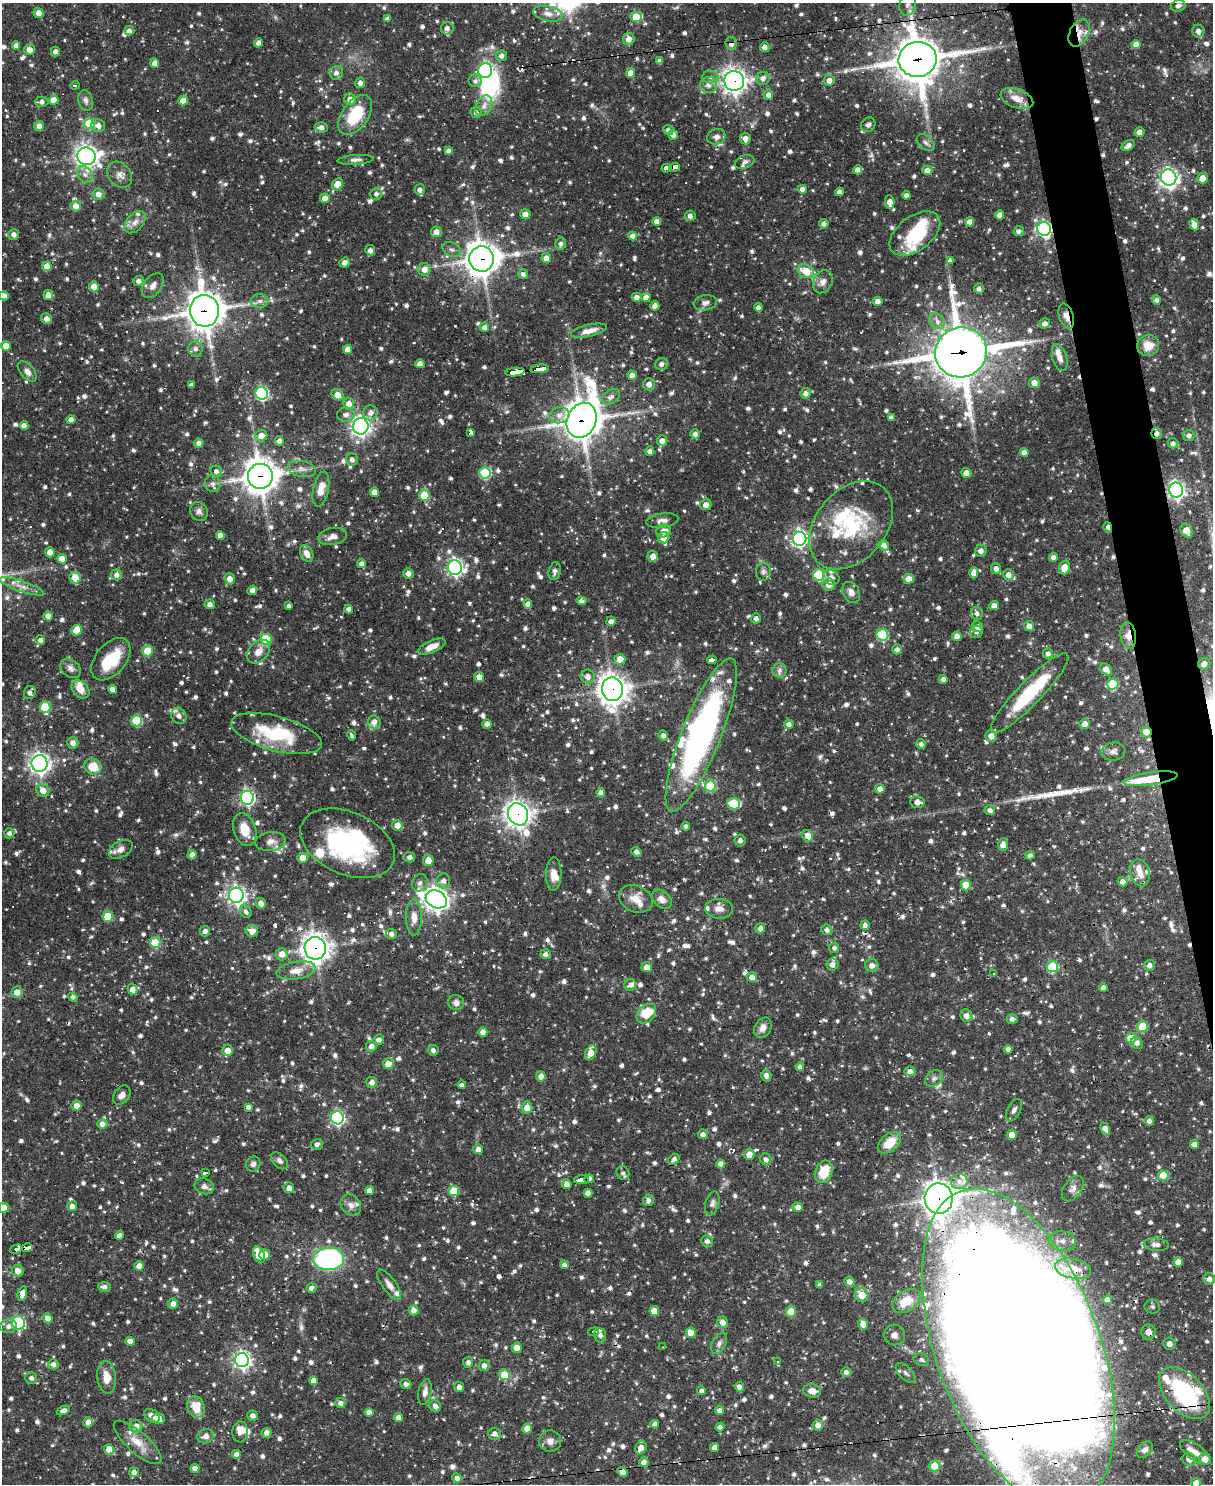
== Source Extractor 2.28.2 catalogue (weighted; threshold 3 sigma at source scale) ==
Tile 6 of 4 x 3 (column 2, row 2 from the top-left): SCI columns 1213-2423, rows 1729-3210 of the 4846 x 4826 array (HDU 1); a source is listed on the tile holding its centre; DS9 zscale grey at full resolution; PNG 1215 x 1486 px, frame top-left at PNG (2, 3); each listed source drawn as its Kron ellipse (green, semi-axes under 4 px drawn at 4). Shown black and unused: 3% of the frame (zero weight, under 2 of 3 exposures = <1% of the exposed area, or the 3 px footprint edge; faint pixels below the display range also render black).
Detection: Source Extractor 2.28.2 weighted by HDU 2 'WHT'; one run over the whole footprint, this tile lists its part. Background 0.0695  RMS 0.0028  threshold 0.0127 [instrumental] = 3 sigma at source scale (4.5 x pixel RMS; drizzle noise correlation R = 1.50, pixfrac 1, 0.05/0.05 arcsec/px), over >= 5 px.
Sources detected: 1528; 3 too faint to see at this stretch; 5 inside a brighter object's white glare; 24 cosmic-ray / hot-pixel residue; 2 long thin detections or spike segments (spike, bleed or trail) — neither listed nor drawn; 61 inside a brighter listed object's ellipse — not listed separately; of the other 1433, all 500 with FLUX_AUTO >= 0.98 (the completeness limit of this list) listed and drawn (933 fainter detections not listed), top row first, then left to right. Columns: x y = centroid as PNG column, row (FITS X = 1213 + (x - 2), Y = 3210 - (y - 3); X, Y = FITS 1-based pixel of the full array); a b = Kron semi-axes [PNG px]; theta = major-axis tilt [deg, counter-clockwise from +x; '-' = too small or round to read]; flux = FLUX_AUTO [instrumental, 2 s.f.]
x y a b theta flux
908 4 11 8 77 1.7
1178 6 7 6 - 1.2
39 13 5 5 - 2
548 14 15 7 -11 2.1
636 17 6 5 - 8.1
387 19 4 4 - 1
447 28 6 6 - 1.3
129 31 5 4 - 1.2
1198 31 6 6 - 1.7
1079 33 14 9 63 2.9
629 39 6 6 - 1.9
259 43 4 4 - 1.4
731 43 6 5 - 1.6
1136 45 5 4 - 2.7
16 46 4 4 - 1.3
765 47 5 4 - 1.7
29 50 5 5 - 2.7
55 52 5 4 - 1.2
502 56 5 5 - 1.1
918 59 19 17 4 910
659 61 4 4 - 1.4
155 63 5 4 - 1.7
485 71 7 7 - 58
336 73 7 6 - 1.4
630 73 5 4 - 2.9
711 77 8 6 0 1
763 78 7 6 - 1.6
829 80 5 5 - 1.9
475 81 6 6 - 1.1
734 81 10 10 - 200
360 83 5 5 - 1.5
75 85 4 3 - 7.6
709 85 8 8 - 1.8
768 95 5 5 - 1.4
350 99 6 5 - 2.5
1017 99 17 9 -20 3.7
54 100 5 4 - 3.5
86 100 10 7 -77 1.1
183 101 5 5 - 2.7
42 102 7 5 2 1.4
484 106 11 7 62 1.7
476 112 5 5 - 1.2
355 115 22 13 55 13
89 124 5 5 - 13
868 125 8 7 - 1
39 126 5 4 - 1.7
98 126 7 6 - 1.8
321 128 6 5 - 1.5
668 130 5 5 - 1
1139 132 5 4 - 1.5
673 135 5 5 - 1.5
716 137 9 7 15 1.5
745 139 6 5 - 1.8
926 143 10 6 -38 1.1
1128 145 7 4 35 1.5
448 151 4 4 - 1
86 156 9 8 - 200
356 160 18 4 4 1.2
745 162 10 6 21 1
675 167 5 3 - 26
667 168 5 3 - 19
858 170 4 4 - 2
927 170 5 4 - 2.2
85 175 9 7 -56 1.2
120 175 14 11 -52 2.1
1169 178 8 7 - 110
1202 178 5 5 - 3.4
337 184 6 5 - 6.4
802 189 4 4 - 1.4
420 190 5 5 - 1.3
840 192 4 4 - 1.5
98 194 6 5 - 1.9
376 194 6 6 - 1.1
906 195 4 4 - 1.2
325 198 5 5 - 2.4
890 202 7 4 -87 2.3
76 206 5 5 - 2.3
525 214 5 5 - 2
1000 215 4 4 - 2.5
690 216 5 5 - 1.2
657 221 4 4 - 1.5
135 222 13 8 48 1.9
970 222 4 4 - 2.5
824 224 5 4 - 1.1
1194 225 6 4 -67 2.3
1044 229 7 7 - 73
1019 231 5 5 - 1
436 232 5 5 - 1.9
915 233 29 17 37 16
14 234 5 5 - 1.3
633 236 4 4 - 1.7
561 243 6 5 - 1
370 250 5 5 - 1.3
452 250 9 7 -29 1
546 258 5 4 - 2.2
482 259 12 12 - 430
950 261 3 3 - 6
345 263 5 5 - 1.5
47 266 5 4 - 3.4
425 270 6 6 - 2.1
806 271 8 6 -26 5.5
523 274 5 4 - 1.1
139 281 5 5 - 1.3
823 282 12 9 63 1.8
153 286 14 9 53 2
94 287 5 5 - 4.1
979 288 5 5 - 1.2
48 295 5 5 - 2.1
4 296 4 4 - 1.3
637 297 5 4 - 1.5
646 297 4 4 - 2.4
1156 300 5 4 - 0.99
260 301 9 6 1 1.2
878 301 5 4 - 1.7
705 303 12 7 10 1.4
655 306 4 4 - 1.8
758 307 4 4 - 1.4
204 311 16 14 -85 540
1066 316 13 7 -72 2.4
46 319 5 5 - 1.7
937 321 9 6 -48 1.7
1045 323 5 5 - 1.5
484 327 5 4 - 1.4
589 331 18 6 12 2.8
1148 345 11 10 - 4.5
6 346 5 4 - 3.5
195 349 7 7 - 1.2
347 349 5 4 - 2.4
961 352 26 25 - 1000
1060 358 13 7 -74 2.1
420 364 4 4 - 2
661 364 6 6 - 1.3
540 369 9 4 6 46
27 372 12 6 -49 1.7
515 372 10 3 6 54
632 375 5 4 - 2
1034 383 5 5 - 2.1
649 384 6 6 - 1.6
191 385 4 4 - 1.1
262 393 6 6 - 45
806 393 5 5 - 1.5
338 395 6 5 - 2.7
611 397 10 6 35 1.4
349 404 6 5 - 2.4
370 413 8 7 - 1.5
346 415 9 7 4 1.5
559 415 10 8 14 1.9
891 418 4 4 - 1.1
71 420 4 4 - 1.8
582 420 18 14 66 610
24 426 4 4 - 2.1
361 426 8 7 - 130
470 432 3 3 - 18
1157 433 5 5 - 1.2
695 434 4 4 - 1.2
1189 435 6 5 - 1.2
261 436 6 6 - 2.3
279 441 5 4 - 1.4
662 441 5 5 - 1.6
199 443 5 4 - 1.3
1173 443 5 5 - 1.2
650 451 5 4 - 1.1
1024 452 4 4 - 1.7
352 460 6 6 - 1.3
302 469 14 8 -11 1.8
216 471 6 5 - 1.2
485 473 5 5 - 24
966 473 5 4 - 2.4
260 476 12 12 - 470
213 484 8 8 - 1.3
321 489 18 7 78 3.3
1176 490 7 7 - 100
374 492 4 4 - 2.2
424 495 5 5 - 10
706 505 5 5 - 1.8
199 511 10 8 -57 1.3
662 521 16 7 7 1.6
851 525 50 35 50 26
1108 527 5 3 - 1.4
664 531 7 6 - 2.3
1187 531 7 5 -58 3.7
220 535 4 4 - 1.6
333 536 14 8 11 2.1
664 538 5 5 - 3.1
800 539 7 6 - 97
884 545 5 5 - 1.9
981 551 6 5 - 1.9
50 552 5 5 - 2.1
307 553 9 6 -63 2
653 556 5 5 - 2.1
1053 557 4 4 - 1.5
62 559 5 4 - 3
361 563 5 4 - 1.1
1065 567 7 5 72 3.6
455 568 7 7 - 92
996 569 5 5 - 1.4
555 571 9 6 77 0.98
763 572 9 7 82 1.1
408 573 5 5 - 1.5
974 573 5 4 - 2.5
117 575 5 5 - 1.4
819 575 5 5 - 20
1008 575 5 5 - 1.7
831 577 8 7 - 1.7
75 578 6 5 - 5.3
230 579 5 5 - 2.2
909 579 5 5 - 3.6
829 585 6 6 - 2.3
22 586 23 5 -19 2.2
252 590 5 4 - 1.5
851 592 11 8 -60 2
581 601 5 4 - 1.2
210 604 5 4 - 1.5
528 604 5 4 - 1.9
994 605 5 4 - 1.7
289 606 4 4 - 1
349 609 4 4 - 1.4
977 613 6 6 - 1.2
48 616 4 4 - 1.9
756 618 5 4 - 1.2
611 621 5 4 - 1.3
1029 626 5 5 - 1.7
978 627 5 5 - 1.6
77 630 5 5 - 4.9
976 632 6 6 - 1
882 635 6 5 - 22
957 636 5 4 - 2.4
1128 636 13 7 -82 2.8
266 639 6 5 - 11
40 640 5 5 - 1.3
432 647 14 6 24 3
897 649 5 5 - 1.1
148 651 5 5 - 9.8
258 652 13 9 47 2.8
1048 653 5 5 - 1.1
111 659 24 15 50 11
620 659 5 5 - 3.4
712 660 5 3 - 17
1204 664 6 5 - 1.7
71 668 11 8 -41 1.4
1106 669 7 5 -45 2.5
779 670 7 7 - 1.2
588 676 7 7 - 1.9
479 677 5 5 - 2.2
943 679 4 4 - 1.2
1113 684 5 5 - 13
81 689 10 7 -46 3.6
112 689 4 4 - 1.7
612 689 12 10 -82 330
30 692 7 5 69 1.3
1030 693 54 12 46 20
45 707 5 5 - 15
179 716 8 7 - 1.4
137 721 5 5 - 17
374 722 7 6 - 2.2
487 724 4 4 - 1.2
789 724 5 4 - 1.4
1085 724 5 5 - 2.3
1146 732 5 5 - 3
276 734 46 17 -15 19
351 735 5 3 - 1
663 735 5 4 - 1.3
701 735 82 19 68 100
991 736 6 6 - 2.2
73 743 6 5 - 1.9
921 744 5 5 - 1.1
1113 751 12 9 8 1.5
39 763 8 8 - 140
93 766 8 8 - 5.6
1151 779 27 6 8 8.6
710 786 5 5 - 13
880 789 5 5 - 1.8
43 790 7 6 - 2.9
601 793 4 4 - 1.5
247 798 7 6 - 72
917 802 7 6 - 1.8
734 804 6 5 - 12
990 810 5 5 - 1.2
518 814 11 9 -61 250
397 825 5 5 - 2.8
686 826 4 4 - 1
245 830 17 11 -71 5.2
9 833 5 5 - 1
808 836 6 5 - 2.4
740 840 6 5 - 1.1
271 841 15 9 6 2.2
348 843 50 31 -24 45
1003 845 6 5 - 2
121 849 13 8 30 2
636 852 5 4 - 1
192 855 5 4 - 1.7
1030 855 4 4 - 1.1
409 857 6 5 - 1.1
303 858 5 5 - 2.7
428 861 5 5 - 2.8
1140 873 14 9 -76 3.1
554 874 16 7 89 2.8
443 881 7 7 - 1.4
1123 882 5 4 - 2.2
420 883 9 7 59 1
966 885 5 5 - 5.7
236 895 7 7 - 110
436 899 11 8 -26 200
636 899 18 13 -24 3.7
662 899 11 8 -40 2.2
261 903 5 5 - 1.9
719 909 14 10 -4 2.3
246 912 6 5 - 0.98
108 916 5 5 - 9.6
414 917 18 8 -90 2.9
865 925 4 4 - 1.3
760 928 5 5 - 1.5
827 930 5 5 - 1.3
205 931 5 5 - 1.1
252 931 6 6 - 2.4
391 934 5 5 - 1.3
155 943 5 5 - 14
315 948 11 10 - 270
834 948 5 5 - 0.98
282 954 6 6 - 2.6
546 954 5 5 - 1.2
832 964 6 6 - 1.4
1149 965 5 5 - 1.4
872 966 7 6 - 1.7
647 967 5 5 - 2.6
1052 967 5 5 - 15
296 970 20 8 9 3.6
994 973 3 3 - 8.1
752 977 5 5 - 2.1
630 985 6 5 - 1.2
1103 988 4 4 - 1.2
132 989 5 5 - 2
17 992 6 5 - 2.4
73 997 4 4 - 0.99
456 1003 8 7 - 1.3
646 1014 11 8 45 6.4
966 1016 6 6 - 1.5
1012 1019 5 5 - 1.1
1142 1027 5 5 - 9.3
763 1028 10 8 58 2.2
483 1032 4 4 - 1.7
1131 1038 5 5 - 6.9
379 1040 5 5 - 1.3
1137 1043 6 5 - 1.2
371 1046 5 5 - 1.5
1008 1049 4 4 - 1.3
227 1050 5 5 - 2.7
433 1050 5 5 - 1
591 1053 8 5 65 3.3
388 1064 5 5 - 3.7
800 1067 4 4 - 1.2
910 1071 5 4 - 1.5
541 1076 5 5 - 1.7
766 1076 6 5 - 1.4
934 1078 9 7 39 1.1
372 1082 5 5 - 1.6
462 1085 4 4 - 1
122 1095 11 7 54 1.7
77 1105 5 5 - 1.9
248 1107 4 4 - 1.1
527 1107 6 5 - 2.9
1014 1110 12 6 63 1.3
337 1118 6 6 - 58
1149 1121 4 4 - 1.4
102 1124 5 5 - 1.9
1105 1129 6 4 -64 2.4
703 1134 5 4 - 1.3
1012 1135 5 5 - 2.4
889 1143 13 8 41 5.2
317 1144 6 5 - 1
1194 1144 4 4 - 1.9
478 1149 5 5 - 1.6
749 1154 5 5 - 3
674 1159 6 5 - 1.3
766 1159 6 5 - 1.2
279 1161 10 6 -44 1.1
253 1164 8 7 - 1.1
721 1164 4 4 - 1.8
824 1172 11 8 69 7.7
206 1173 4 3 - 16
623 1173 7 6 - 1
1163 1176 5 5 - 7.9
589 1179 4 4 - 16
582 1180 7 4 5 25
959 1181 8 7 - 1.6
567 1184 5 5 - 1.7
204 1186 10 7 -20 1.3
289 1188 5 5 - 1.7
1073 1189 14 8 53 1.6
369 1190 4 4 - 1.7
454 1191 5 5 - 8.4
588 1193 4 4 - 1.8
939 1198 15 14 - 360
648 1200 6 5 - 1
712 1203 12 6 74 1.2
351 1205 11 9 -50 1.7
72 1206 5 5 - 1.4
798 1207 5 4 - 2
4 1208 5 5 - 2.5
120 1236 5 4 - 1.7
707 1241 6 5 - 1.1
1062 1241 14 9 -8 3.5
1156 1245 12 6 -5 1.4
27 1248 6 3 11 16
16 1249 6 3 16 41
265 1254 5 5 - 2.5
259 1255 9 5 -65 5.2
329 1259 15 11 3 49
1178 1262 5 4 - 2.2
564 1265 4 4 - 0.99
139 1266 5 5 - 2
1073 1269 18 10 -11 4.6
18 1271 6 5 - 2.5
1209 1279 6 6 - 1.3
849 1282 5 5 - 1.6
389 1285 18 7 -54 1.9
820 1285 4 4 - 1
104 1287 6 5 - 1.2
311 1288 5 4 - 1.3
22 1294 7 4 73 2.4
862 1295 7 6 - 4.3
1107 1300 4 4 - 1.9
906 1301 15 10 33 8.2
173 1304 5 5 - 1.8
1152 1307 8 7 - 1.1
413 1310 5 5 - 1.8
654 1311 5 4 - 3.4
791 1312 5 5 - 6.4
48 1318 5 4 - 1.6
722 1322 6 5 - 2
18 1323 7 6 - 29
863 1324 5 5 - 2.9
8 1326 8 7 - 1.5
593 1332 5 3 - 9.4
1148 1332 7 7 - 3.6
691 1333 5 5 - 3.6
600 1335 7 6 - 1.3
894 1335 10 10 - 3.1
130 1341 4 4 - 2.2
719 1343 11 7 61 1.3
1169 1344 6 6 - 2.1
663 1347 4 2 - 1.6
517 1348 5 5 - 3.3
1018 1348 167 82 -70 2600
242 1360 7 7 - 110
921 1360 8 6 -21 1.1
468 1362 5 5 - 1.2
778 1362 3 3 - 2.2
53 1364 5 5 - 1.4
484 1365 5 5 - 1.4
846 1372 5 5 - 1.1
906 1373 12 6 -45 1.4
505 1375 5 5 - 9.9
107 1377 16 9 -84 3.5
31 1378 6 5 - 1
313 1381 4 4 - 2.5
406 1384 5 5 - 1
459 1387 5 5 - 1.4
739 1387 5 4 - 1.4
701 1391 4 4 - 1.2
812 1391 9 6 -9 2.6
425 1392 13 6 79 1.7
1184 1393 31 18 -46 42
340 1403 5 5 - 1.2
435 1406 6 5 - 1.4
196 1407 11 8 -72 5
63 1410 7 4 22 1.3
719 1410 5 4 - 1.4
369 1412 4 4 - 1.6
152 1416 8 6 -34 1.8
253 1416 5 5 - 1.3
398 1417 5 4 - 1.6
158 1418 6 5 - 1.9
88 1422 5 5 - 2.1
655 1424 4 4 - 1.2
818 1425 5 5 - 1.8
136 1426 6 6 - 2.7
720 1427 4 4 - 1
527 1429 5 5 - 2.6
240 1432 10 7 86 2.7
266 1433 5 5 - 1.5
495 1434 6 6 - 1.4
206 1436 8 7 - 1.6
550 1441 11 10 - 1.8
138 1442 30 10 -41 4.9
715 1447 4 4 - 1.8
641 1448 7 5 60 2.2
109 1449 5 5 - 3.1
1145 1450 9 6 45 1
1195 1452 18 8 -35 2.5
236 1454 4 4 - 1.4
1205 1459 6 5 - 2.8
1189 1460 7 6 - 1.5
644 1462 5 4 - 2.1
935 1466 5 5 - 8.6
195 1468 4 4 - 1.9
134 1472 5 5 - 1.5
622 1472 5 4 - 2.1
457 1478 5 4 - 1.3
1196 1483 5 5 - 3
Overlapping masked pixels (flux is a lower limit): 35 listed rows (the first 20) at x y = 1079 33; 731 43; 765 47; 918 59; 734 81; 675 167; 667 168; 1044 229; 482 259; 204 311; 1066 316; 961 352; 540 369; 582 420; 1157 433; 260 476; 1176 490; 1108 527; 1128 636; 612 689
Isophote crosses this tile's border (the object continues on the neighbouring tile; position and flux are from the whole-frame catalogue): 4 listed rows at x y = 908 4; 4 1208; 1018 1348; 1196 1483